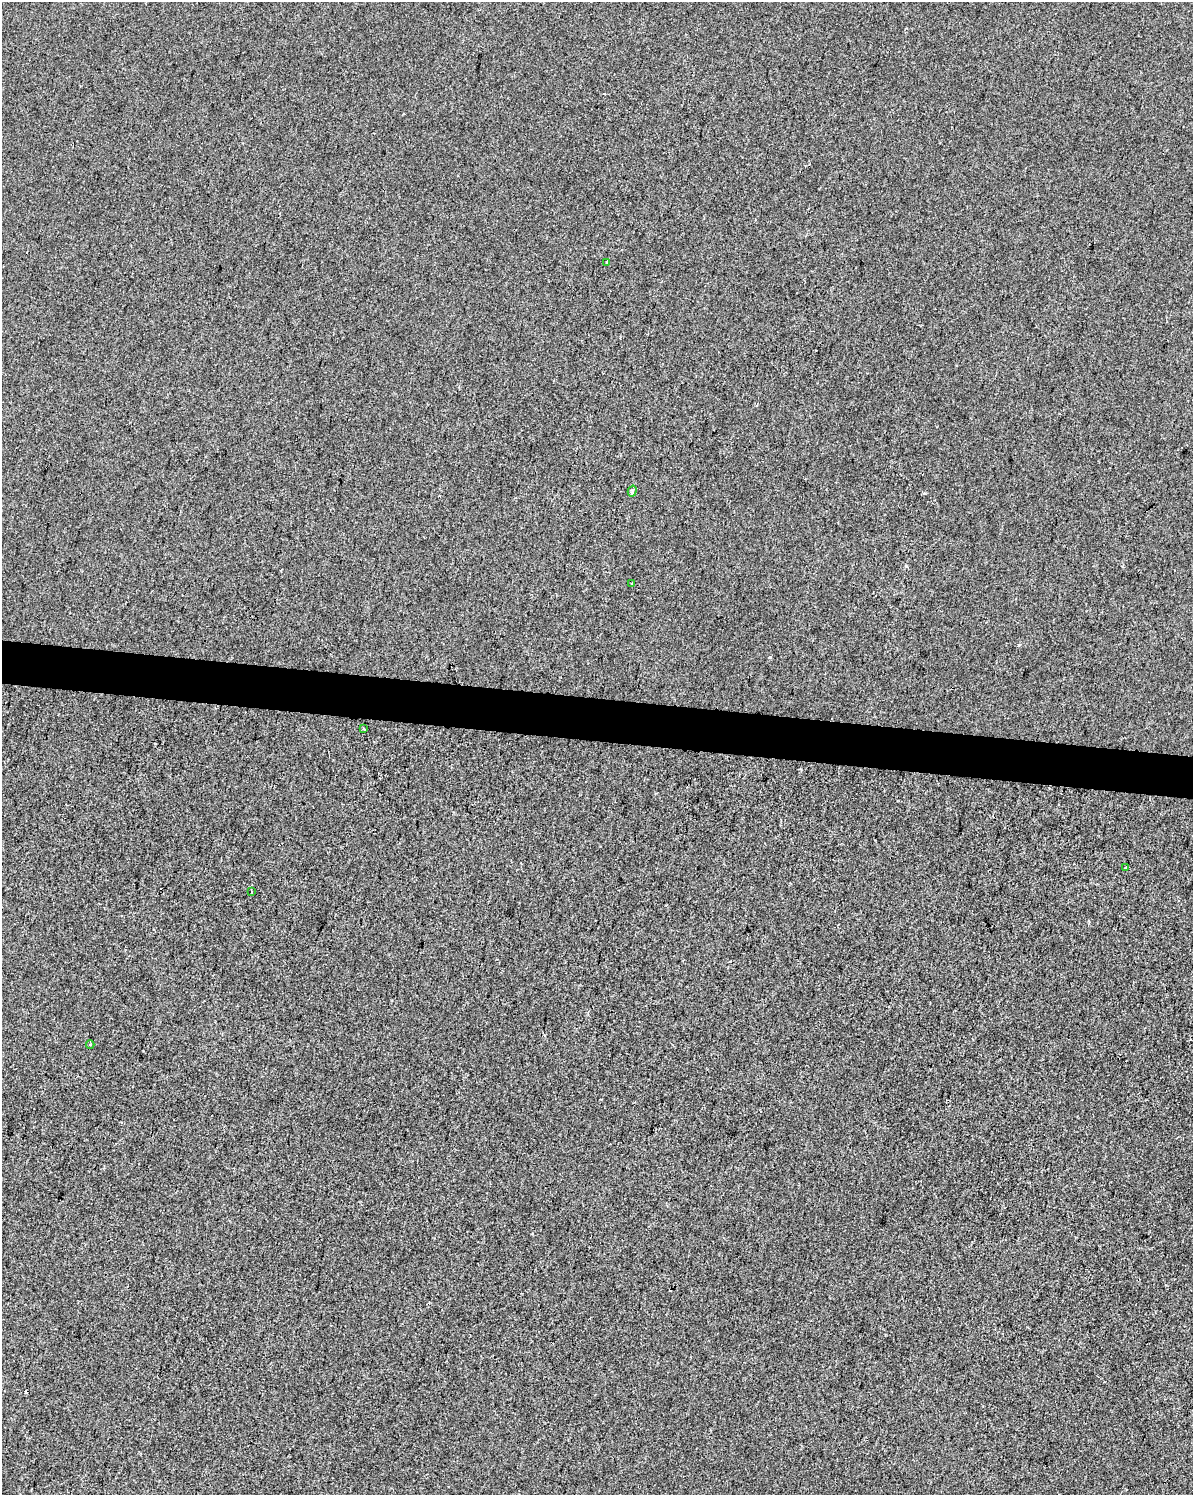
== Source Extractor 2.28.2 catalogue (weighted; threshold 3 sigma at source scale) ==
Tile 6 of 4 x 3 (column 2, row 2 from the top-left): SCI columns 1200-2390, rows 1778-3270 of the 4773 x 4990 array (HDU 1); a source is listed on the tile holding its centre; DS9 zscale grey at full resolution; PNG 1195 x 1497 px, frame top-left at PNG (2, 2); each listed source drawn as its Kron ellipse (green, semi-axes under 4 px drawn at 4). Shown black and unused: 3% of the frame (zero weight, under 2 of 3 exposures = <1% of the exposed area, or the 3 px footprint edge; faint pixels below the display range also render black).
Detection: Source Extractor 2.28.2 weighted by HDU 2 'WHT'; one run over the whole footprint, this tile lists its part. Background -9.93e-05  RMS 0.0057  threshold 0.0255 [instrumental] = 3 sigma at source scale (4.5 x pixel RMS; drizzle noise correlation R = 1.50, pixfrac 1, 0.0396/0.0396 arcsec/px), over >= 5 px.
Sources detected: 9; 2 cosmic-ray / hot-pixel residue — neither listed nor drawn; the other 7 listed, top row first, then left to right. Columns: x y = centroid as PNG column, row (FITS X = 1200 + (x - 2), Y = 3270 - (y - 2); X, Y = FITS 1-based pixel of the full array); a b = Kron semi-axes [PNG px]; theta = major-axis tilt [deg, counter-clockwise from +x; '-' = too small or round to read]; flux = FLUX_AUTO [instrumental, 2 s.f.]
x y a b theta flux
607 262 3 3 - 1.4
632 491 5 4 - 1.6
632 583 3 2 - 0.72
364 729 3 3 - 8.9
1125 868 4 2 - 0.49
251 892 3 2 - 0.62
90 1044 4 3 - 0.53